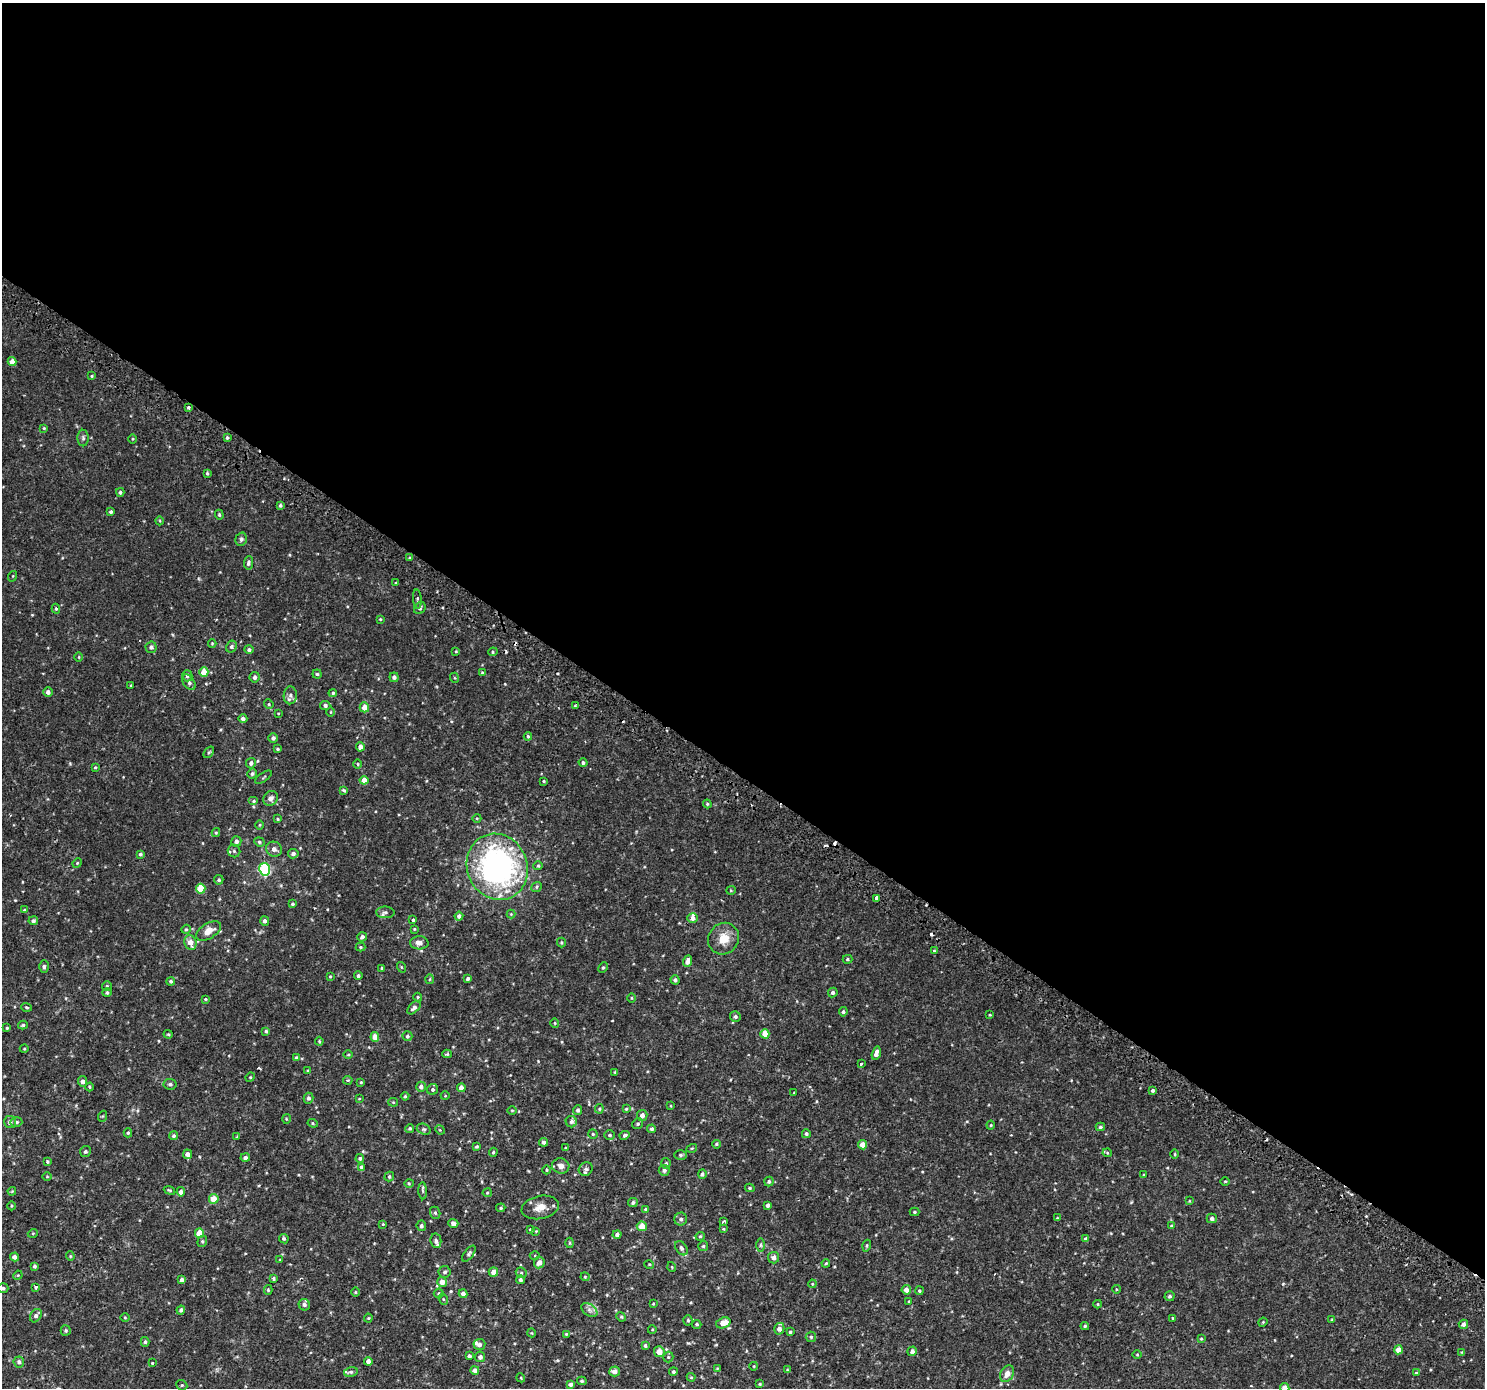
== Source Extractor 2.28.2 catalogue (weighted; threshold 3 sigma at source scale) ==
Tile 3 of 4 x 4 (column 3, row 1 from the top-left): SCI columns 3030-4512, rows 4399-5784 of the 6045 x 6093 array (HDU 1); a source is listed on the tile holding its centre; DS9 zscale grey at full resolution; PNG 1487 x 1390 px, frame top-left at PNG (2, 3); each listed source drawn as its Kron ellipse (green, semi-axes under 4 px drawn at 4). Shown black and unused: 56% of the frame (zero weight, under 2 of 3 exposures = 3% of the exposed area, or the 3 px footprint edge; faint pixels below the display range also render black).
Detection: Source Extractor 2.28.2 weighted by HDU 2 'WHT'; one run over the whole footprint, this tile lists its part. Background 0.00285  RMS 0.0031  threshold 0.0138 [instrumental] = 3 sigma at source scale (4.5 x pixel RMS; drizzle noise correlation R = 1.50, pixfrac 1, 0.0396/0.0396 arcsec/px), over >= 5 px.
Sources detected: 354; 7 cosmic-ray / hot-pixel residue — neither listed nor drawn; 5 inside a brighter listed object's ellipse — not listed separately; the other 342 listed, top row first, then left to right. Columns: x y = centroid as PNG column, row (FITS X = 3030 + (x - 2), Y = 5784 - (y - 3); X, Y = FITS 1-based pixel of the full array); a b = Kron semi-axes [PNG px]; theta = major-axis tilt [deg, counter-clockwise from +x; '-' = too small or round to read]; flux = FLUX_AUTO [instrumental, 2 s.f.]
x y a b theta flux
12 362 4 4 - 2.2
92 376 4 3 - 0.3
188 407 3 3 - 0.88
44 428 4 3 - 0.27
83 438 8 5 -89 0.66
227 438 4 3 - 0.49
133 439 5 3 - 0.24
207 473 4 3 - 0.41
120 492 4 4 - 0.59
280 505 4 4 - 0.5
111 512 3 3 - 0.57
219 515 5 4 - 0.31
160 521 4 3 - 0.25
241 539 7 5 73 0.6
410 558 4 3 - 0.31
248 563 7 4 82 0.69
13 576 5 3 - 0.25
396 583 3 3 - 0.27
417 599 10 4 -86 0.57
420 608 6 5 - 0.55
56 609 5 4 - 0.45
380 619 3 3 - 0.27
212 643 4 3 - 0.27
151 647 5 5 - 0.68
231 647 6 5 - 0.56
249 650 4 4 - 0.65
456 651 4 3 - 0.22
493 652 5 4 - 0.36
79 657 4 3 - 0.25
204 672 5 4 - 3.9
482 672 3 3 - 0.25
317 674 4 4 - 0.34
187 676 5 5 - 0.85
255 677 5 5 - 0.85
394 677 4 4 - 0.86
455 678 5 3 - 0.24
189 682 8 5 -55 0.81
131 685 3 2 - 0.21
48 692 5 4 - 1
333 693 4 4 - 0.48
290 695 9 6 88 0.95
269 704 5 4 - 0.36
325 705 5 4 - 0.78
575 706 3 3 - 0.24
364 707 5 4 - 2.7
331 712 5 3 - 0.24
278 713 4 2 - 0.19
243 719 4 4 - 0.88
528 736 4 3 - 0.37
273 738 5 4 - 0.71
360 747 4 4 - 1.9
278 749 4 3 - 0.36
209 752 6 3 53 0.35
251 763 5 5 - 0.86
583 763 4 4 - 0.63
358 764 5 3 - 0.26
95 767 3 3 - 0.31
252 774 5 5 - 0.6
263 777 10 2 36 0.29
364 780 4 4 - 2.8
544 781 3 2 - 0.26
344 790 4 3 - 0.37
271 798 8 7 - 1.3
254 801 5 4 - 0.41
707 804 4 4 - 0.34
477 818 4 3 - 0.23
278 819 4 3 - 0.29
259 825 5 3 - 0.27
216 833 4 4 - 0.33
236 841 5 5 - 0.91
259 842 5 4 - 0.46
274 849 8 7 - 1.2
234 851 6 6 - 0.66
140 854 4 4 - 0.54
293 854 5 4 - 0.89
77 863 5 4 - 0.31
538 866 4 4 - 0.32
497 867 33 30 -66 77
265 869 6 5 - 28
219 880 5 4 - 0.47
536 887 6 4 40 0.44
201 889 5 4 - 5.2
731 890 5 4 - 0.32
877 898 4 3 - 2
292 904 4 4 - 0.4
24 910 4 4 - 0.26
385 912 9 6 -2 0.83
511 914 4 4 - 0.26
459 916 4 4 - 0.85
693 918 5 4 - 1.1
413 920 4 3 - 0.34
33 921 4 4 - 0.72
265 921 5 4 - 0.76
186 929 5 4 - 0.36
414 929 4 4 - 0.27
208 931 14 7 31 3.4
362 937 5 4 - 0.81
724 939 16 15 - 4.5
190 943 7 6 - 2.5
419 943 9 6 -1 1.4
561 943 5 3 - 0.35
361 947 5 4 - 0.34
934 951 4 4 - 0.27
847 959 5 4 - 0.41
687 961 6 4 67 1.3
44 966 6 4 -90 0.53
401 967 5 3 - 0.28
382 968 3 3 - 0.43
603 968 5 4 - 0.4
330 976 4 3 - 0.27
358 976 4 4 - 0.6
430 979 5 3 - 0.27
468 979 4 3 - 0.63
675 980 5 4 - 0.71
171 981 4 4 - 0.46
107 986 5 5 - 0.48
107 993 5 4 - 0.49
833 993 5 4 - 0.64
418 997 4 4 - 0.31
631 998 5 3 - 0.24
205 999 3 3 - 0.3
27 1007 5 4 - 0.4
414 1008 8 4 44 1
843 1012 4 4 - 0.49
990 1015 3 2 - 0.22
735 1017 5 5 - 0.61
555 1023 4 4 - 0.31
23 1025 5 4 - 0.42
7 1028 4 3 - 0.29
266 1031 4 4 - 0.47
168 1034 4 4 - 0.32
765 1034 4 4 - 3.4
407 1036 5 5 - 0.58
375 1037 5 4 - 2.4
319 1041 4 4 - 0.32
24 1049 4 3 - 0.23
876 1053 7 4 76 1.5
447 1054 5 3 - 0.33
348 1055 5 3 - 0.28
296 1058 4 3 - 0.77
861 1063 3 3 - 0.8
308 1071 4 3 - 0.28
615 1072 4 2 - 0.2
250 1077 5 4 - 0.33
348 1080 5 3 - 0.34
82 1081 5 4 - 1.1
361 1082 4 4 - 0.28
170 1084 6 5 - 0.56
89 1087 4 3 - 0.27
421 1087 5 4 - 1
461 1088 4 4 - 1.9
433 1089 6 5 - 0.61
1152 1090 3 3 - 0.68
794 1093 3 3 - 0.21
405 1096 4 4 - 0.36
445 1096 4 3 - 0.2
308 1098 5 5 - 0.82
359 1099 4 3 - 0.2
393 1102 5 4 - 0.3
671 1106 4 3 - 0.19
599 1109 4 4 - 0.35
626 1109 4 4 - 0.31
512 1110 5 3 - 0.25
578 1110 5 4 - 0.67
642 1115 5 5 - 1.4
103 1116 5 3 - 0.28
286 1119 5 3 - 0.25
10 1122 6 6 - 1.1
16 1122 6 4 -3 0.56
571 1122 6 5 - 0.66
313 1123 5 4 - 0.35
638 1124 6 5 - 0.45
991 1125 4 4 - 0.27
1100 1127 4 3 - 0.5
410 1128 4 4 - 0.46
424 1129 7 5 -19 0.59
652 1129 4 4 - 0.63
440 1130 5 4 - 0.26
128 1133 4 4 - 0.39
593 1134 4 4 - 0.37
806 1134 4 4 - 0.53
610 1135 5 4 - 0.43
625 1135 5 4 - 0.69
173 1136 4 4 - 0.46
237 1137 3 3 - 0.32
544 1142 4 4 - 0.87
716 1144 4 3 - 0.35
863 1145 4 4 - 2.5
477 1146 4 4 - 0.37
566 1148 4 3 - 0.29
692 1148 5 3 - 0.29
85 1152 6 5 - 0.54
493 1152 4 3 - 0.37
1107 1153 4 4 - 0.27
187 1154 5 4 - 1.1
1175 1154 5 3 - 0.25
680 1155 6 5 - 0.55
245 1158 5 4 - 0.81
360 1158 4 4 - 0.49
47 1162 4 4 - 0.34
666 1163 5 4 - 0.44
561 1166 9 7 -14 1.5
361 1167 4 4 - 0.42
586 1169 7 6 - 0.71
546 1170 4 3 - 0.26
664 1170 5 5 - 0.96
702 1174 5 4 - 0.54
1144 1175 4 2 - 0.19
47 1177 5 3 - 0.23
389 1177 5 4 - 0.48
769 1181 5 4 - 0.52
1225 1181 5 3 - 0.26
409 1183 4 4 - 0.32
750 1188 5 4 - 0.37
169 1190 6 3 -21 0.32
12 1191 4 3 - 0.25
423 1191 8 4 -87 0.51
181 1192 4 4 - 1.2
487 1193 4 4 - 0.33
214 1199 5 5 - 3.3
1189 1201 4 3 - 0.19
633 1202 5 4 - 0.61
767 1205 3 3 - 0.62
11 1206 4 3 - 0.25
540 1207 19 11 11 3.1
501 1208 4 4 - 0.35
646 1209 4 4 - 0.51
914 1212 5 4 - 0.34
435 1213 6 5 - 0.48
1057 1218 4 3 - 0.21
1212 1218 5 5 - 0.8
681 1219 6 6 - 0.87
724 1221 4 3 - 0.37
453 1223 5 4 - 1.2
383 1224 4 4 - 0.26
421 1226 5 5 - 0.66
642 1226 5 5 - 3.9
1171 1226 4 3 - 0.25
530 1229 4 3 - 0.33
723 1229 3 3 - 0.24
536 1231 4 3 - 0.24
33 1233 5 3 - 0.24
199 1233 5 4 - 4.5
617 1234 4 4 - 0.97
700 1236 5 4 - 0.31
284 1239 5 4 - 0.47
1086 1239 4 4 - 0.93
202 1241 6 4 69 0.44
436 1241 7 5 -82 0.79
570 1243 5 3 - 0.27
761 1245 6 4 90 0.42
703 1246 5 5 - 0.43
867 1246 6 4 72 0.32
681 1248 8 5 -56 0.84
469 1254 9 4 53 0.58
70 1256 4 4 - 0.28
535 1256 5 3 - 0.28
14 1257 4 4 - 1.1
773 1258 6 5 - 1.1
280 1260 3 3 - 0.22
539 1263 6 5 - 1.7
826 1263 4 3 - 0.28
649 1264 5 3 - 0.27
34 1266 4 3 - 0.57
672 1267 5 3 - 0.24
445 1272 6 5 - 0.66
493 1272 5 4 - 1.9
521 1273 6 5 - 0.42
18 1275 5 4 - 0.25
585 1277 4 4 - 0.29
274 1279 4 3 - 0.74
182 1280 4 4 - 0.98
520 1280 4 4 - 0.53
442 1282 5 5 - 1.7
812 1284 4 3 - 0.25
36 1287 3 3 - 1.3
3 1288 5 5 - 0.54
1116 1289 4 3 - 0.24
268 1290 5 4 - 0.36
906 1290 5 4 - 1.7
919 1291 4 4 - 0.38
355 1292 5 3 - 0.26
439 1293 5 5 - 0.43
463 1294 4 4 - 1.3
1169 1296 5 5 - 0.53
443 1299 6 3 -71 0.35
909 1301 3 2 - 0.22
653 1304 4 3 - 0.26
1098 1304 4 4 - 0.28
304 1305 6 5 - 0.7
181 1310 4 4 - 0.65
589 1310 9 5 -36 0.89
36 1316 7 5 57 0.91
621 1317 5 4 - 0.33
125 1318 5 3 - 0.28
368 1318 4 4 - 0.28
1173 1318 3 2 - 0.22
688 1320 5 4 - 0.46
1332 1320 4 3 - 0.31
1263 1322 4 3 - 0.26
723 1323 7 5 19 3.3
697 1324 4 4 - 0.4
1463 1324 4 4 - 0.92
1085 1326 4 3 - 0.41
779 1329 6 5 - 1.3
66 1330 5 5 - 0.46
652 1330 4 3 - 0.22
790 1332 3 3 - 0.39
532 1333 4 3 - 0.23
566 1334 4 4 - 0.26
811 1337 5 5 - 0.46
1201 1339 4 4 - 0.31
145 1342 5 4 - 0.46
479 1344 6 5 - 0.98
645 1346 4 3 - 0.53
1398 1350 4 4 - 2.1
912 1351 5 4 - 0.94
659 1352 5 5 - 2.5
1462 1352 4 4 - 0.24
1137 1354 5 3 - 0.24
469 1356 4 4 - 0.64
480 1357 5 5 - 0.97
668 1357 5 5 - 0.39
368 1361 4 4 - 1.3
19 1362 5 5 - 0.74
152 1363 3 3 - 0.41
754 1366 4 3 - 0.2
717 1368 4 3 - 0.21
475 1370 4 4 - 1.2
787 1370 4 3 - 0.23
614 1371 5 5 - 1.3
351 1372 7 4 13 0.54
673 1372 4 4 - 0.46
1416 1373 4 3 - 0.24
1007 1374 9 6 58 2.1
691 1377 4 4 - 0.27
521 1378 4 3 - 0.25
582 1381 4 3 - 0.41
570 1384 4 4 - 0.92
760 1384 4 3 - 0.29
182 1385 6 5 - 0.41
1285 1388 4 4 - 1.9
Overlapping masked pixels (flux is a lower limit): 1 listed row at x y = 497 867
Isophote crosses this tile's border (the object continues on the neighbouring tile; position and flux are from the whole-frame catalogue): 2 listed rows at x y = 3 1288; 1285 1388